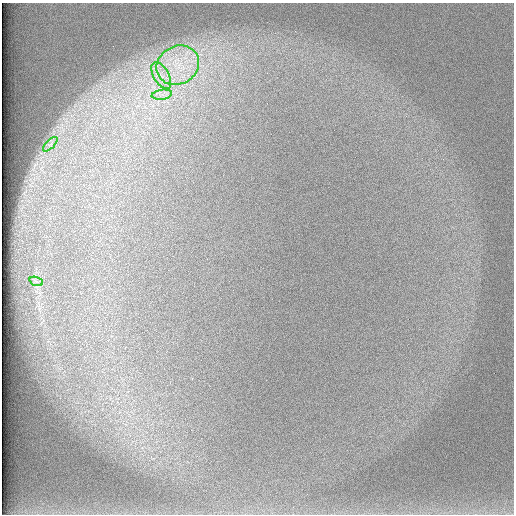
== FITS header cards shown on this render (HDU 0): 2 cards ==
NAXIS1  =                  512 /
NAXIS2  =                  512 /

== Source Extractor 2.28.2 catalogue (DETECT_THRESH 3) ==
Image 512 x 512 px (HDU 0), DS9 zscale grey, 1 PNG px = 1 image px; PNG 516 x 516 px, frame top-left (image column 1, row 512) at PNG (2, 3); each listed source drawn as its Kron ellipse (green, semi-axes under 4 px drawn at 4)
Background 97.3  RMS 2.9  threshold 8.74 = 3 sigma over >= 5 px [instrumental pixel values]
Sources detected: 5; all 5 listed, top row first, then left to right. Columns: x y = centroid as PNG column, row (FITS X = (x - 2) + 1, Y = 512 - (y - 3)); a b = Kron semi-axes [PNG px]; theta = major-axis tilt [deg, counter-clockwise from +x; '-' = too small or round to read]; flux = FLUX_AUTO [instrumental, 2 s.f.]
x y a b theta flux
178 65 22 19 31 9000
161 76 15 7 -61 2500
162 95 10 5 8 1100
50 144 9 3 45 560
36 281 7 4 -19 390